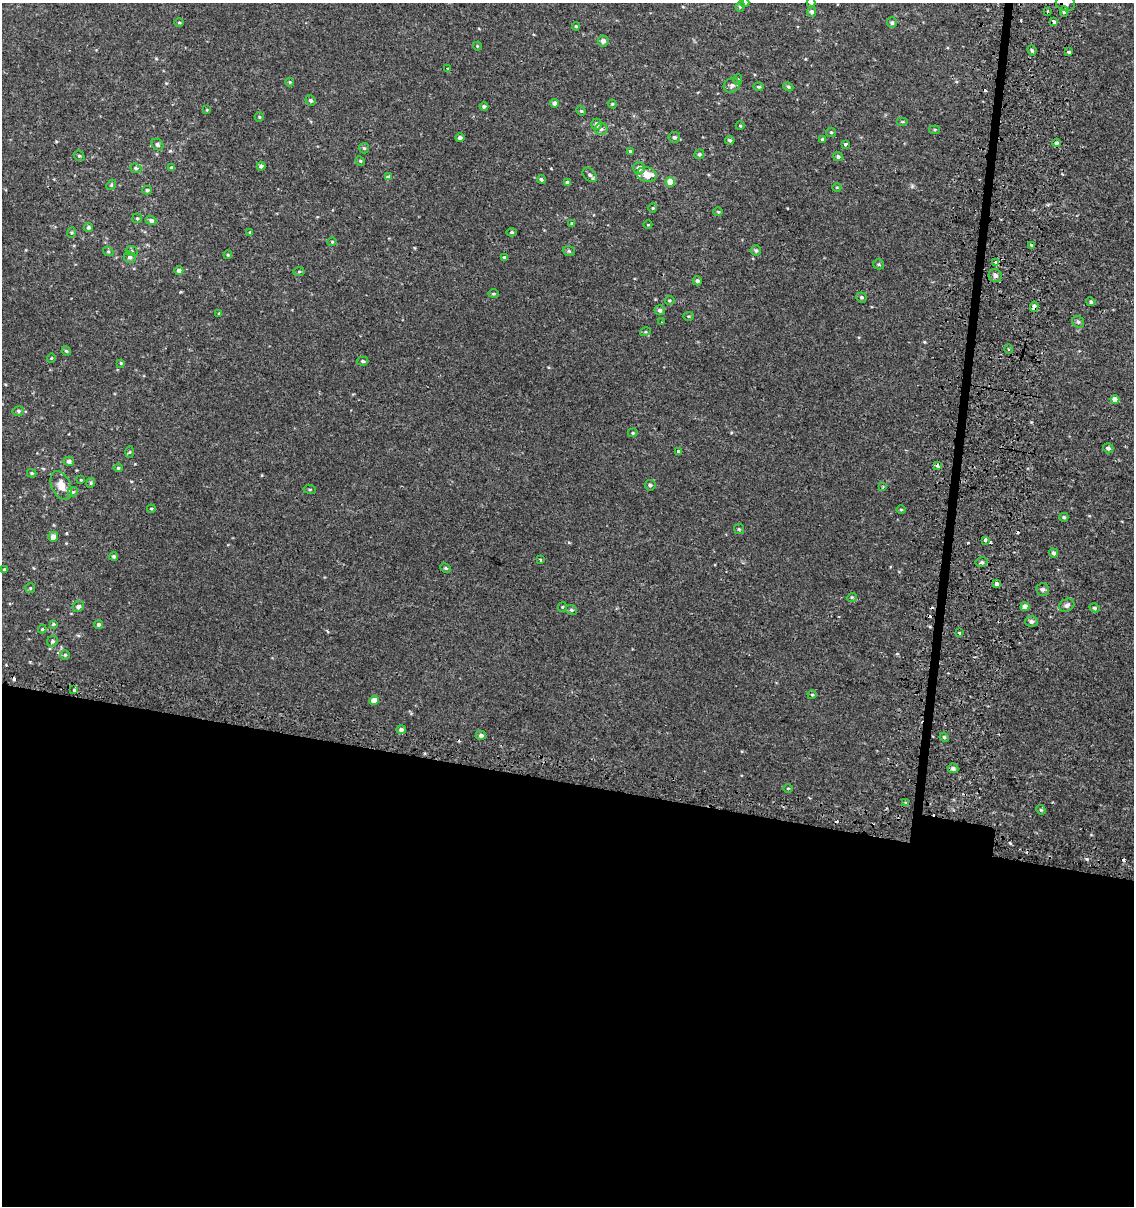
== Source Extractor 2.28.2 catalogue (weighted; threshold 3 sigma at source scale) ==
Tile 14 of 4 x 4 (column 2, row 4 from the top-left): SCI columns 1398-2529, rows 39-1242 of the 5119 x 4893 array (HDU 1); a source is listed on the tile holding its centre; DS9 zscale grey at full resolution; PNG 1136 x 1208 px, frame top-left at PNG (2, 3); each listed source drawn as its Kron ellipse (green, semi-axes under 4 px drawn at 4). Shown black and unused: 36% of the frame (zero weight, under 2 of 3 exposures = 3% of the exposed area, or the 3 px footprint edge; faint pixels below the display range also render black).
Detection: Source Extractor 2.28.2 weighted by HDU 2 'WHT'; one run over the whole footprint, this tile lists its part. Background 0.00112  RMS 0.0027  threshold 0.0119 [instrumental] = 3 sigma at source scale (4.5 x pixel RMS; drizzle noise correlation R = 1.50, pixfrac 1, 0.0396/0.0396 arcsec/px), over >= 5 px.
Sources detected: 165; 8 cosmic-ray / hot-pixel residue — neither listed nor drawn; the other 157 listed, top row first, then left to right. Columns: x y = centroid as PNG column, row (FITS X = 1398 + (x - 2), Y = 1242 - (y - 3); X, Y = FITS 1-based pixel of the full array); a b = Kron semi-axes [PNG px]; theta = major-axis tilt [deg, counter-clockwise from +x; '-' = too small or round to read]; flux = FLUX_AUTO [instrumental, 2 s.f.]
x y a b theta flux
745 3 4 4 - 0.31
811 3 5 4 - 0.38
1065 3 10 8 -14 1.4
740 6 5 4 - 0.38
1047 11 4 2 - 0.34
812 12 5 4 - 0.91
1064 12 5 4 - 0.54
1054 21 4 3 - 1.3
179 22 4 3 - 0.27
892 23 5 5 - 0.5
576 26 4 4 - 0.27
603 41 5 5 - 1.2
477 46 4 4 - 0.27
1032 50 5 3 - 0.42
1069 52 3 3 - 1.7
448 69 3 3 - 0.51
738 79 5 4 - 0.39
290 82 4 4 - 0.26
732 85 8 7 - 0.81
758 87 5 3 - 0.33
788 87 5 4 - 0.37
311 100 5 5 - 0.6
554 103 4 4 - 0.95
612 104 4 4 - 0.3
484 106 4 4 - 0.57
207 110 4 4 - 0.24
581 111 5 4 - 0.31
259 117 5 4 - 0.3
902 122 6 3 0 0.29
596 124 5 5 - 1.1
740 126 4 4 - 0.24
601 129 6 6 - 0.67
934 130 5 4 - 0.33
831 132 5 4 - 0.31
674 137 6 5 - 0.59
460 138 4 4 - 0.71
823 139 4 4 - 0.49
730 140 4 4 - 0.45
1057 143 4 3 - 0.61
845 144 3 3 - 1.6
157 145 7 5 -46 0.58
364 148 5 5 - 0.42
630 151 4 4 - 0.39
699 154 5 4 - 0.42
79 156 6 5 - 0.39
838 157 5 4 - 0.68
360 161 5 4 - 0.34
261 166 4 4 - 0.68
136 168 6 4 -21 0.42
172 168 4 4 - 0.46
639 168 6 6 - 1.2
590 175 8 5 -47 0.73
647 175 10 7 -13 3.3
388 177 3 3 - 1.3
541 179 4 4 - 0.5
567 182 4 3 - 0.73
670 182 5 4 - 3.7
111 185 5 4 - 0.3
837 187 4 3 - 0.19
147 190 5 4 - 0.49
653 208 4 4 - 0.28
718 212 5 4 - 0.3
137 218 5 5 - 0.39
151 220 5 4 - 0.64
572 223 4 4 - 0.52
648 225 4 3 - 0.2
88 227 4 4 - 0.49
250 232 3 3 - 0.26
512 232 5 4 - 0.41
71 233 5 3 - 0.28
332 242 4 4 - 0.26
1031 245 4 3 - 0.52
756 250 5 5 - 0.41
108 251 5 3 - 0.27
132 251 6 5 - 0.45
569 251 6 5 - 0.42
228 255 4 4 - 0.28
130 257 6 5 - 0.86
504 257 4 4 - 0.33
996 263 4 3 - 2.4
879 264 5 5 - 0.42
179 271 4 4 - 0.81
299 272 5 3 - 0.27
995 276 7 6 - 0.67
697 281 4 4 - 0.67
493 294 5 4 - 0.3
861 297 5 5 - 0.49
669 300 5 4 - 0.3
1091 302 4 4 - 0.45
1034 307 5 3 - 2.5
660 310 5 5 - 0.7
219 313 3 3 - 0.18
688 316 5 3 - 0.24
662 322 3 2 - 0.18
1078 322 6 5 - 0.47
645 332 5 3 - 0.3
1009 349 5 3 - 0.31
66 351 5 4 - 0.35
51 358 5 3 - 0.22
363 361 6 4 -4 0.44
121 363 4 4 - 0.27
1115 399 4 4 - 1.9
18 411 6 4 13 0.45
633 433 5 4 - 0.31
1108 448 5 4 - 0.63
130 452 6 4 87 0.31
679 452 4 3 - 3.7
69 461 5 4 - 0.63
938 466 3 3 - 6.8
118 468 4 4 - 0.36
32 473 5 4 - 0.31
81 480 4 3 - 0.23
91 483 5 4 - 0.38
650 485 5 5 - 0.53
61 486 15 9 -65 2.9
883 487 4 4 - 0.34
310 489 6 3 -8 0.27
73 492 5 4 - 0.46
151 509 4 4 - 0.27
901 510 5 3 - 0.24
1064 517 4 4 - 0.42
739 529 5 5 - 0.35
53 537 5 4 - 1.8
985 540 3 3 - 1.5
1054 553 5 4 - 0.78
114 556 4 4 - 0.51
540 560 4 3 - 0.23
982 562 6 4 13 0.59
446 568 6 4 -27 0.4
4 569 3 3 - 0.29
997 583 4 4 - 0.62
30 588 5 5 - 0.33
1043 589 6 6 - 0.54
852 597 5 3 - 0.23
1067 605 8 6 28 0.83
78 606 6 5 - 0.74
562 607 5 4 - 0.29
1025 607 4 4 - 1.6
1095 608 5 4 - 0.46
571 610 6 4 -23 0.44
1031 621 6 5 - 0.86
53 624 4 4 - 0.31
99 624 4 4 - 0.51
42 629 4 4 - 0.3
959 633 3 3 - 0.53
52 641 6 5 - 0.54
65 655 5 4 - 0.34
74 690 3 3 - 0.52
812 695 4 4 - 0.3
374 700 4 4 - 2.2
401 730 5 4 - 0.69
481 735 5 4 - 0.81
944 737 5 4 - 0.31
953 768 5 5 - 0.78
788 788 4 3 - 0.21
906 802 4 3 - 0.47
1041 810 5 4 - 0.28
Overlapping masked pixels (flux is a lower limit): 2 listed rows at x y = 996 263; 1034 307
Isophote crosses this tile's border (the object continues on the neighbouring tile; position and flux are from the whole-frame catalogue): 3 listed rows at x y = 745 3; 811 3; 1065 3